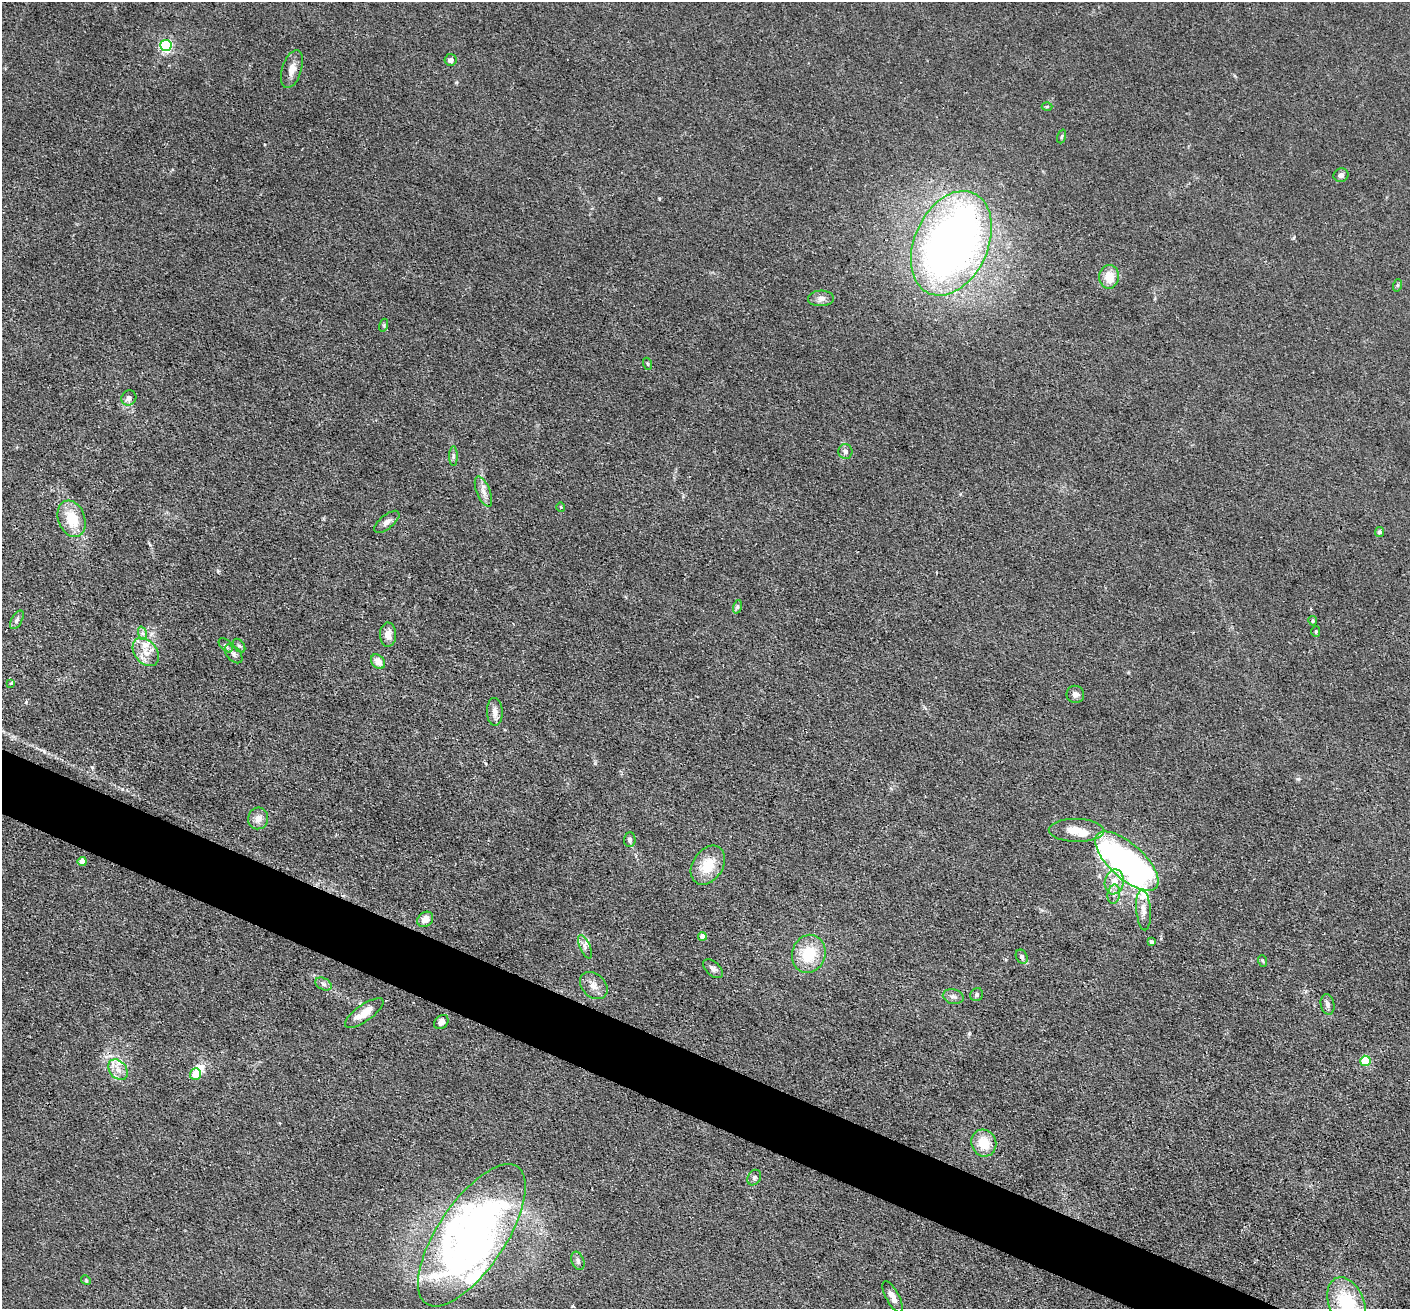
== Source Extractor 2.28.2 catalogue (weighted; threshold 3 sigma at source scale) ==
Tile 6 of 4 x 4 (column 2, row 2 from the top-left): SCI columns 1410-2817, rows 2892-4198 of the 5635 x 5648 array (HDU 1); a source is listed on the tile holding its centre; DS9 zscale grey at full resolution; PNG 1412 x 1311 px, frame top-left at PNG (2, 2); each listed source drawn as its Kron ellipse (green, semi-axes under 4 px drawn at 4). Shown black and unused: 4% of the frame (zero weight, under 3 of 4 exposures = <1% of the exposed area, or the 3 px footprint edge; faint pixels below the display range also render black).
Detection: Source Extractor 2.28.2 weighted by HDU 2 'WHT'; one run over the whole footprint, this tile lists its part. Background 0.016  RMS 0.003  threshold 0.0135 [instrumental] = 3 sigma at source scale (4.5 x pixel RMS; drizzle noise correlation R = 1.50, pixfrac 1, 0.05/0.05 arcsec/px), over >= 5 px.
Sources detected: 81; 8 inside a brighter object's white glare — neither listed nor drawn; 5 inside a brighter listed object's ellipse — not listed separately; the other 68 listed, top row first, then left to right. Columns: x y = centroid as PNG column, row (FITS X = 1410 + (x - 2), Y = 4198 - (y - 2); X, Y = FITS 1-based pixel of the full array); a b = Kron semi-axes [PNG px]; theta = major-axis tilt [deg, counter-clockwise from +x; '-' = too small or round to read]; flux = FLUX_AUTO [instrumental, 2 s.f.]
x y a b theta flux
166 46 5 5 - 55
450 60 6 6 - 1.3
292 69 20 9 72 2.7
1047 107 5 3 - 0.34
1062 136 7 3 71 0.39
1341 175 7 6 - 1.1
951 243 55 36 66 200
1109 277 12 10 81 4.9
1398 285 6 4 71 0.44
821 298 13 8 3 1.8
384 325 6 4 73 0.45
648 364 6 4 -71 0.38
129 398 8 7 - 1.4
845 452 7 7 - 0.98
453 456 10 4 90 0.8
483 491 16 6 -67 2.1
561 507 5 3 - 0.25
72 519 19 13 -69 9
387 522 15 7 40 1.5
1379 532 5 4 - 0.82
737 607 7 4 72 0.52
17 620 10 5 59 0.89
1313 621 5 4 - 0.46
1316 631 5 4 - 0.42
142 633 7 4 -71 0.72
388 635 12 8 -88 2.7
226 645 8 5 -46 0.8
239 646 8 5 -52 0.66
146 652 16 11 -51 3.9
233 654 11 6 -50 1.2
378 662 8 6 -52 2.8
11 683 3 3 - 1.3
1075 694 9 8 - 1.4
495 712 14 8 -88 2.2
258 818 11 10 - 2.5
1076 830 28 11 -1 5.3
630 840 7 6 - 0.86
82 861 4 4 - 3
1127 861 40 17 -42 130
708 865 21 15 57 7.9
1114 882 12 9 79 3.8
1114 894 9 6 80 1.4
1143 910 20 7 -85 2.3
425 919 8 7 - 2.5
702 936 4 4 - 2.5
1151 942 4 3 - 0.74
585 947 13 5 -66 1.3
809 954 19 16 72 11
1022 957 7 5 -64 0.9
1263 961 6 3 -70 0.33
713 969 12 7 -42 1.3
323 984 9 5 -27 0.87
594 985 15 11 -45 2.7
977 995 7 6 - 0.7
953 997 10 7 -12 1.2
1328 1004 10 6 -79 1.1
364 1013 23 8 35 5
441 1022 8 6 42 1.9
1365 1061 5 5 - 18
118 1070 11 8 -51 2.6
195 1074 6 5 - 4.7
984 1143 14 12 -64 6.7
754 1178 8 6 58 0.82
472 1235 82 34 56 110
578 1261 10 6 -68 0.96
86 1280 5 4 - 0.37
893 1297 17 6 -62 2.2
1347 1304 28 17 -68 19
Overlapping masked pixels (flux is a lower limit): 2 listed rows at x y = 1127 861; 472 1235
Isophote crosses this tile's border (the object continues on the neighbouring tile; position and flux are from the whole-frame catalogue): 1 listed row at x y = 1347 1304
Unlisted compact peaks at least as high as the median listed source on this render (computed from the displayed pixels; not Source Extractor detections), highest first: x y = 1298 779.